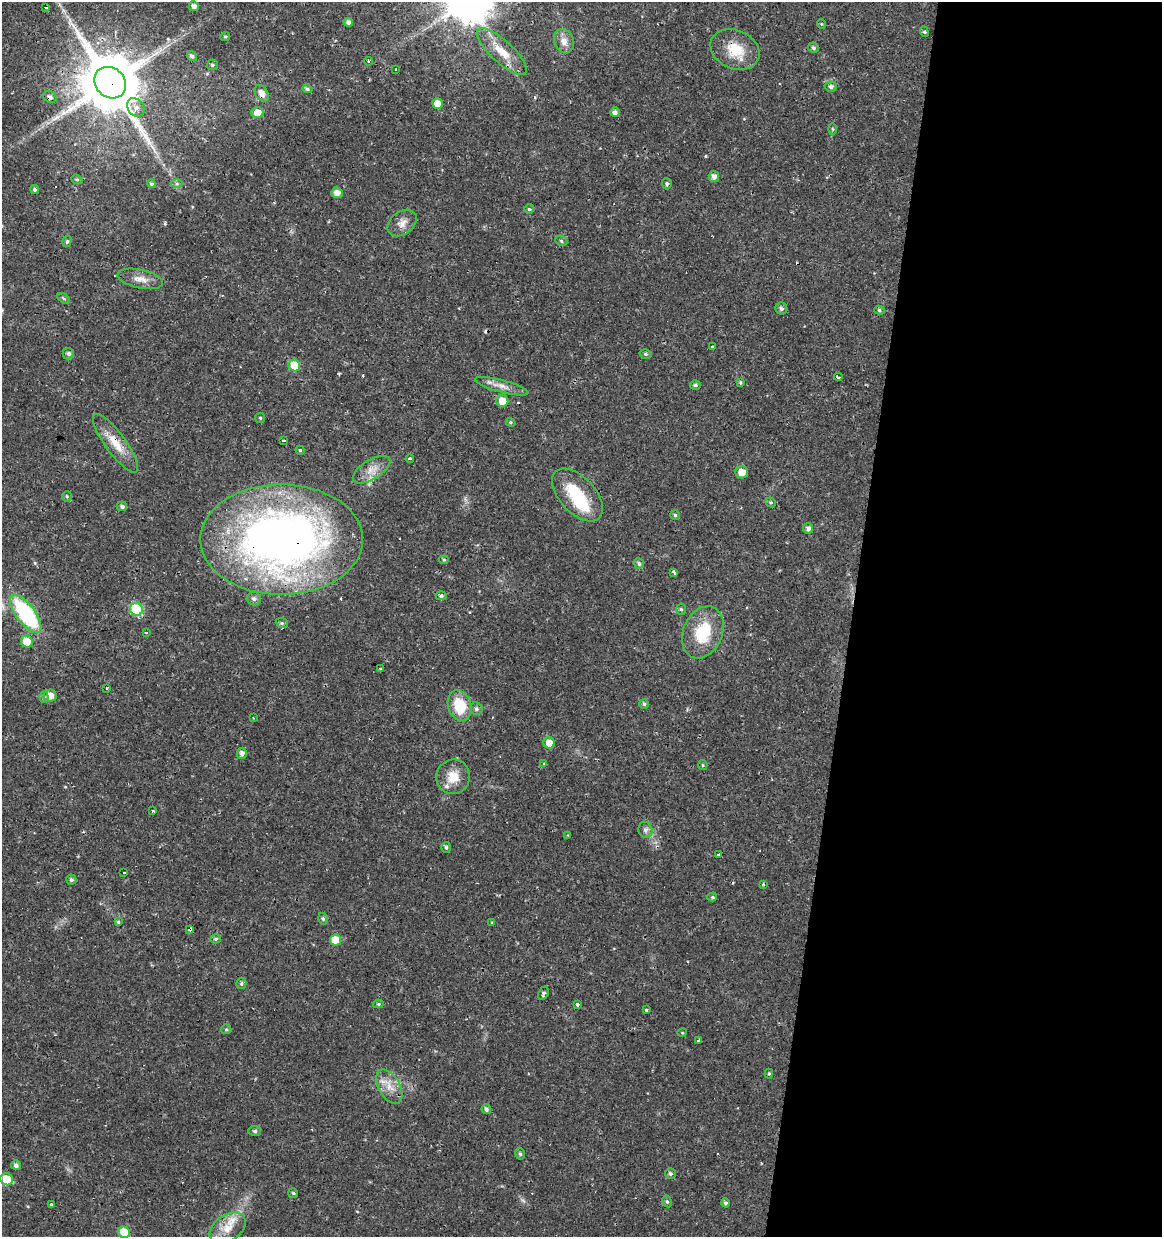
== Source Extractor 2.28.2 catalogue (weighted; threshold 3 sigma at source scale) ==
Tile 12 of 4 x 4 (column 4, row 3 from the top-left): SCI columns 3702-4861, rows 1238-2472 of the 5142 x 4941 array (HDU 1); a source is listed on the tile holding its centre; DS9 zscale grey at full resolution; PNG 1164 x 1239 px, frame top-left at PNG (2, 2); each listed source drawn as its Kron ellipse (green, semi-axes under 4 px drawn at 4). Shown black and unused: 27% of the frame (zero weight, under 2 of 3 exposures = <1% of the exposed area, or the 3 px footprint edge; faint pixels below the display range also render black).
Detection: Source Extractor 2.28.2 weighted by HDU 2 'WHT'; one run over the whole footprint, this tile lists its part. Background 0.0224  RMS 0.0028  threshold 0.0127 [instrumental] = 3 sigma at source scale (4.5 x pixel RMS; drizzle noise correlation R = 1.50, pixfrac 1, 0.0396/0.0396 arcsec/px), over >= 5 px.
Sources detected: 140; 1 inside a brighter object's white glare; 11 cosmic-ray / hot-pixel residue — neither listed nor drawn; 3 inside a brighter listed object's ellipse — not listed separately; the other 125 listed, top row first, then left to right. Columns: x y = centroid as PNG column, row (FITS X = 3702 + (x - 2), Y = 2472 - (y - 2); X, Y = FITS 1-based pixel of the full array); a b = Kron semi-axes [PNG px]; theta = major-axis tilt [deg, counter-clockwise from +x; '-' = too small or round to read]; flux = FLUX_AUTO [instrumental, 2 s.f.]
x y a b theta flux
194 6 5 4 - 1.3
46 7 4 2 - 0.28
348 22 5 4 - 0.9
821 24 5 3 - 0.24
924 32 5 4 - 0.47
225 36 5 4 - 0.37
564 41 12 9 -68 2.3
813 48 5 5 - 0.69
735 50 25 19 -25 7.6
502 52 32 11 -43 5.7
192 56 5 4 - 0.88
369 61 4 3 - 0.63
212 65 5 5 - 0.51
396 69 3 2 - 0.26
110 83 17 14 -44 2400
831 87 5 5 - 0.79
307 89 5 4 - 0.6
262 93 9 6 -57 2.4
50 97 7 5 -30 0.99
437 104 5 5 - 2.5
136 107 10 8 -52 1.5
615 112 5 4 - 1.1
257 113 6 5 - 3
832 129 6 4 -89 0.35
714 177 5 5 - 1.4
77 179 6 4 -20 0.46
152 184 4 4 - 0.51
177 184 6 4 -1 0.48
667 184 5 5 - 0.59
35 190 5 4 - 0.51
337 193 6 5 - 2.1
529 209 5 5 - 0.48
402 223 16 11 37 2.4
67 241 6 4 73 0.51
561 241 6 5 - 0.56
140 279 23 9 -12 2.8
64 298 7 4 -37 0.47
781 309 6 6 - 0.83
879 310 5 4 - 0.46
712 347 3 3 - 1.6
68 354 5 5 - 0.88
646 354 6 5 - 0.53
294 365 6 5 - 9.1
838 377 4 3 - 1.2
740 383 4 4 - 0.4
695 385 5 5 - 0.61
502 386 27 6 -15 2.5
502 401 6 6 - 4
260 418 5 5 - 0.45
511 422 5 4 - 0.38
284 440 3 3 - 2.1
115 443 35 10 -53 5.7
300 450 4 4 - 0.3
410 459 4 3 - 1.5
371 470 21 10 31 3.3
742 472 6 6 - 2.9
577 495 32 18 -47 14
67 496 5 5 - 0.4
771 502 5 4 - 0.45
122 506 5 4 - 0.79
675 515 5 5 - 0.43
808 528 5 5 - 1
282 540 81 55 0 200
444 560 5 4 - 0.35
639 563 5 5 - 0.72
674 572 4 3 - 2.2
441 596 5 4 - 0.58
254 599 7 6 - 0.99
136 609 6 6 - 27
681 609 5 5 - 0.48
26 614 23 9 -53 31
282 623 6 5 - 0.53
703 632 27 19 67 12
146 633 3 2 - 0.41
27 642 6 5 - 5.2
380 669 3 3 - 0.44
107 688 3 3 - 0.59
50 696 6 6 - 2.7
44 697 5 4 - 0.56
644 704 5 4 - 0.69
460 705 16 11 -72 9.1
476 709 6 6 - 0.72
253 718 3 2 - 0.2
549 743 6 5 - 2.9
242 753 5 5 - 1.2
544 764 4 3 - 0.37
703 765 5 4 - 0.35
453 777 17 16 - 4.9
153 811 3 3 - 0.55
645 830 8 7 - 1.1
567 835 2 2 - 0.32
446 847 5 4 - 0.48
719 855 3 3 - 0.88
124 872 3 2 - 0.22
71 880 5 5 - 0.6
763 885 3 2 - 0.26
712 897 5 4 - 0.41
323 919 6 4 -73 0.58
118 922 4 4 - 0.67
492 922 4 4 - 0.28
190 929 4 4 - 2.3
216 939 5 4 - 0.49
336 940 5 5 - 6.5
241 983 6 5 - 0.51
543 993 7 5 65 0.6
378 1004 5 4 - 0.44
577 1004 4 3 - 1.4
647 1010 3 3 - 1.2
226 1029 5 5 - 0.34
682 1033 5 3 - 0.24
699 1041 3 3 - 1.9
769 1074 5 4 - 0.35
389 1086 19 10 -60 3.7
486 1109 5 4 - 0.8
255 1131 6 5 - 0.65
520 1154 6 4 -73 0.53
16 1165 5 5 - 0.91
670 1173 5 5 - 0.63
7 1179 6 6 - 6.2
293 1193 5 5 - 0.51
667 1201 6 4 -62 0.47
725 1203 4 4 - 0.67
51 1204 4 3 - 2.7
228 1228 20 13 34 4.9
124 1232 6 5 - 7.8
Overlapping masked pixels (flux is a lower limit): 10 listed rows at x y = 735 50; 502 52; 110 83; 262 93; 50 97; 502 401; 115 443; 282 540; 190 929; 228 1228
Isophote crosses this tile's border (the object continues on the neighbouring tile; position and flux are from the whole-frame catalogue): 1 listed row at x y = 124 1232